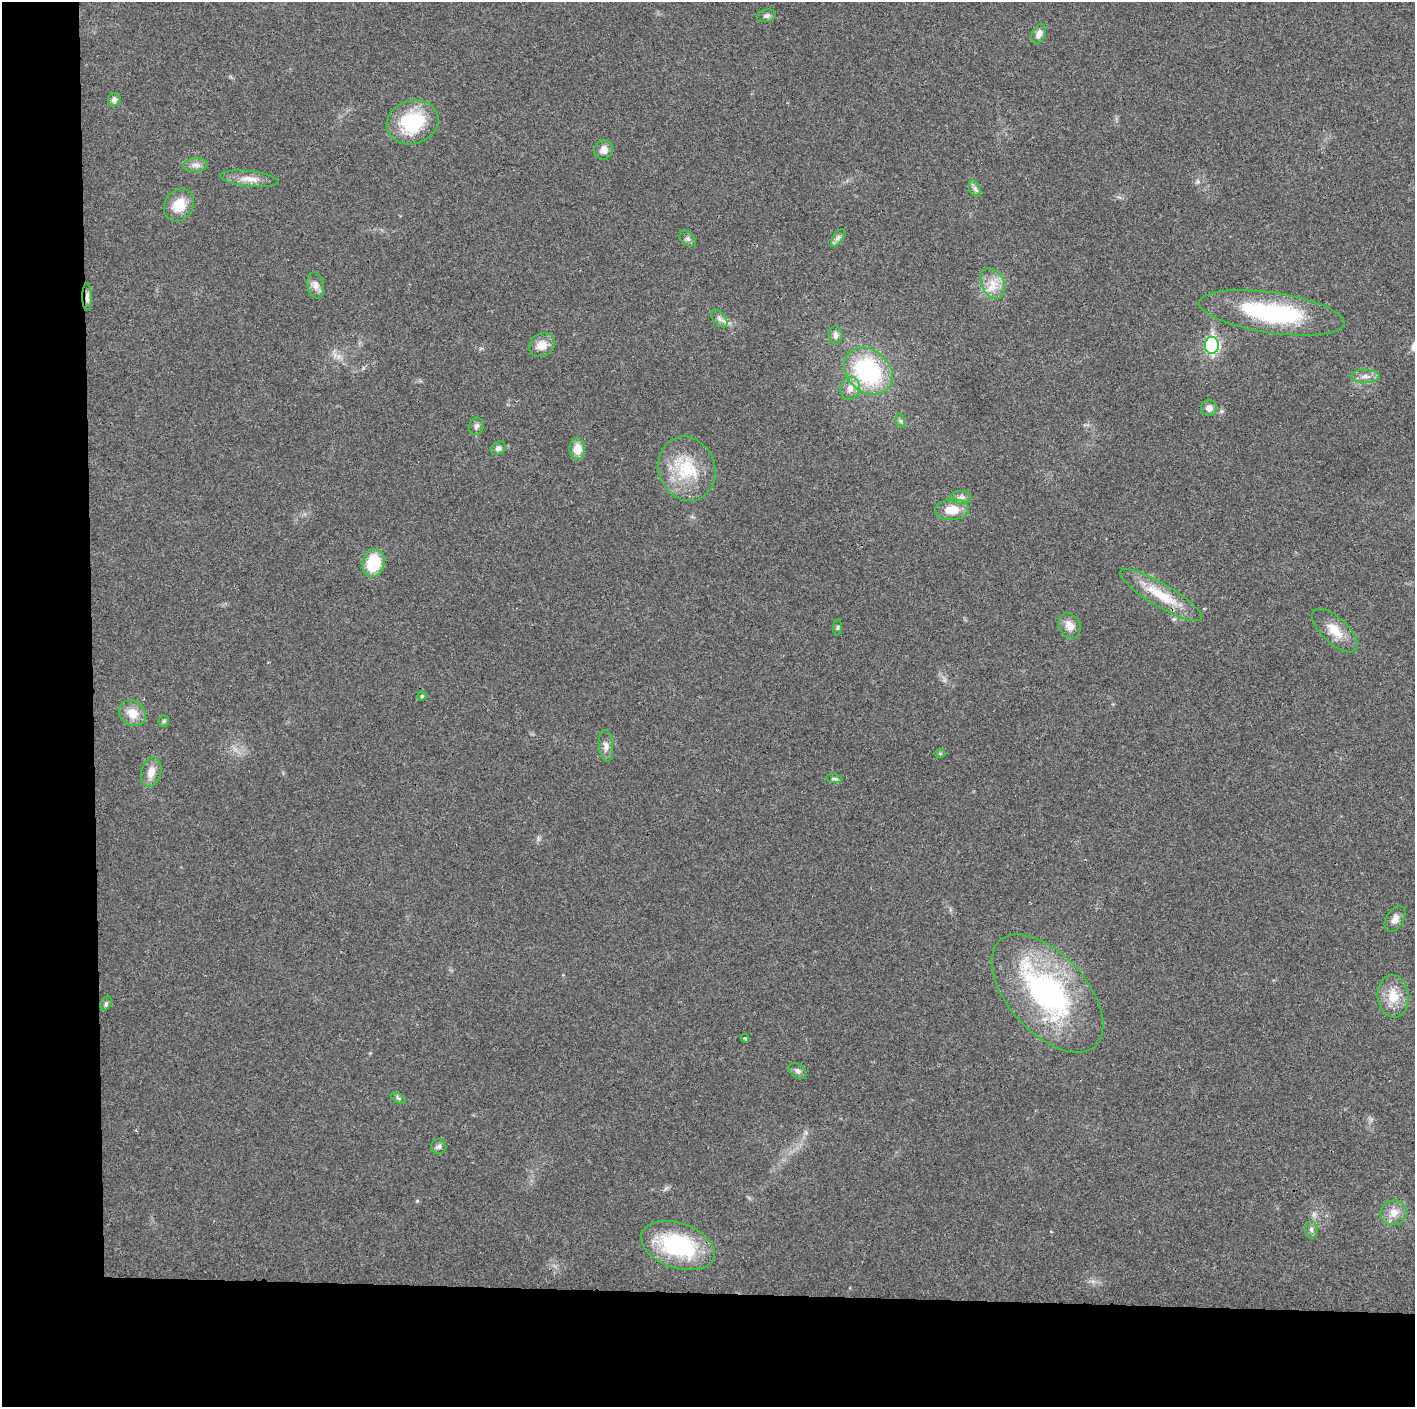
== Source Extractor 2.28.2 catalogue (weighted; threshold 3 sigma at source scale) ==
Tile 7 of 3 x 3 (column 1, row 3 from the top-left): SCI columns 1-1413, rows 6-1410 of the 4241 x 4224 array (HDU 1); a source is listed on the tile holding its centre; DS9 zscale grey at full resolution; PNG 1417 x 1409 px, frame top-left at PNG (2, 2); each listed source drawn as its Kron ellipse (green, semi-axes under 4 px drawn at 4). Shown black and unused: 14% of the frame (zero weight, under 3 of 4 exposures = <1% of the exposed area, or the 3 px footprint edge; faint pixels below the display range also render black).
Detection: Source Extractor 2.28.2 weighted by HDU 2 'WHT'; one run over the whole footprint, this tile lists its part. Background 0.0194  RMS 0.0039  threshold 0.0175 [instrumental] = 3 sigma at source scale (4.5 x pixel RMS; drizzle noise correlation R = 1.50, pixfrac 1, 0.05/0.05 arcsec/px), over >= 5 px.
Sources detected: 53; all 53 listed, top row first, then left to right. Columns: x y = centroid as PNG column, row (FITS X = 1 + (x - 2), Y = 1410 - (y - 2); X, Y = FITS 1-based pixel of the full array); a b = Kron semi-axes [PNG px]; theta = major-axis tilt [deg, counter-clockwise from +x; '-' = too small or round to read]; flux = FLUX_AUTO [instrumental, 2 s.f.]
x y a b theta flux
766 16 10 6 12 1.2
1039 34 10 7 68 2.2
114 100 7 6 - 1.3
412 122 26 21 18 23
604 150 10 9 - 2.8
195 165 12 6 5 2
249 179 29 7 -6 4.3
975 189 9 5 -64 1.2
179 205 17 14 56 7.7
838 238 10 5 54 1.2
688 239 9 6 -44 1.1
993 284 16 11 -62 5.4
316 285 13 8 -78 2.4
87 297 13 5 -89 1.5
1272 313 73 20 -8 46
719 318 10 6 -50 1.6
836 335 8 7 - 1.7
542 345 13 11 30 4.5
1212 345 8 7 - 68
868 371 26 21 -41 44
1365 376 14 6 1 2.3
850 388 11 10 - 3
1209 408 8 8 - 2.3
901 421 7 4 -71 0.66
476 426 8 7 - 1.2
498 448 8 6 31 1.3
577 449 10 8 -88 5.3
687 469 33 28 -70 20
961 497 10 6 1 1.6
952 510 17 10 4 6.2
373 563 14 11 75 16
1161 595 47 11 -31 13
1070 626 13 10 -60 3.7
838 628 8 4 89 0.59
1335 630 29 13 -43 7.1
422 696 4 4 - 0.49
132 713 14 12 -40 5.8
164 721 5 5 - 0.62
606 746 16 7 -84 2.2
940 753 6 4 0 0.51
151 772 15 10 75 3.9
834 779 8 4 -9 0.68
1395 919 14 8 58 2.4
1047 993 71 39 -48 81
1393 996 21 15 -84 7.9
106 1004 8 5 64 0.82
745 1038 4 3 - 0.45
798 1071 10 6 -36 1.3
398 1098 8 3 -32 0.62
439 1146 7 7 - 1.1
1394 1213 13 12 - 4.1
1311 1229 8 6 -89 1
678 1246 38 22 -19 39
Overlapping masked pixels (flux is a lower limit): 2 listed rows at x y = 87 297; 1161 595